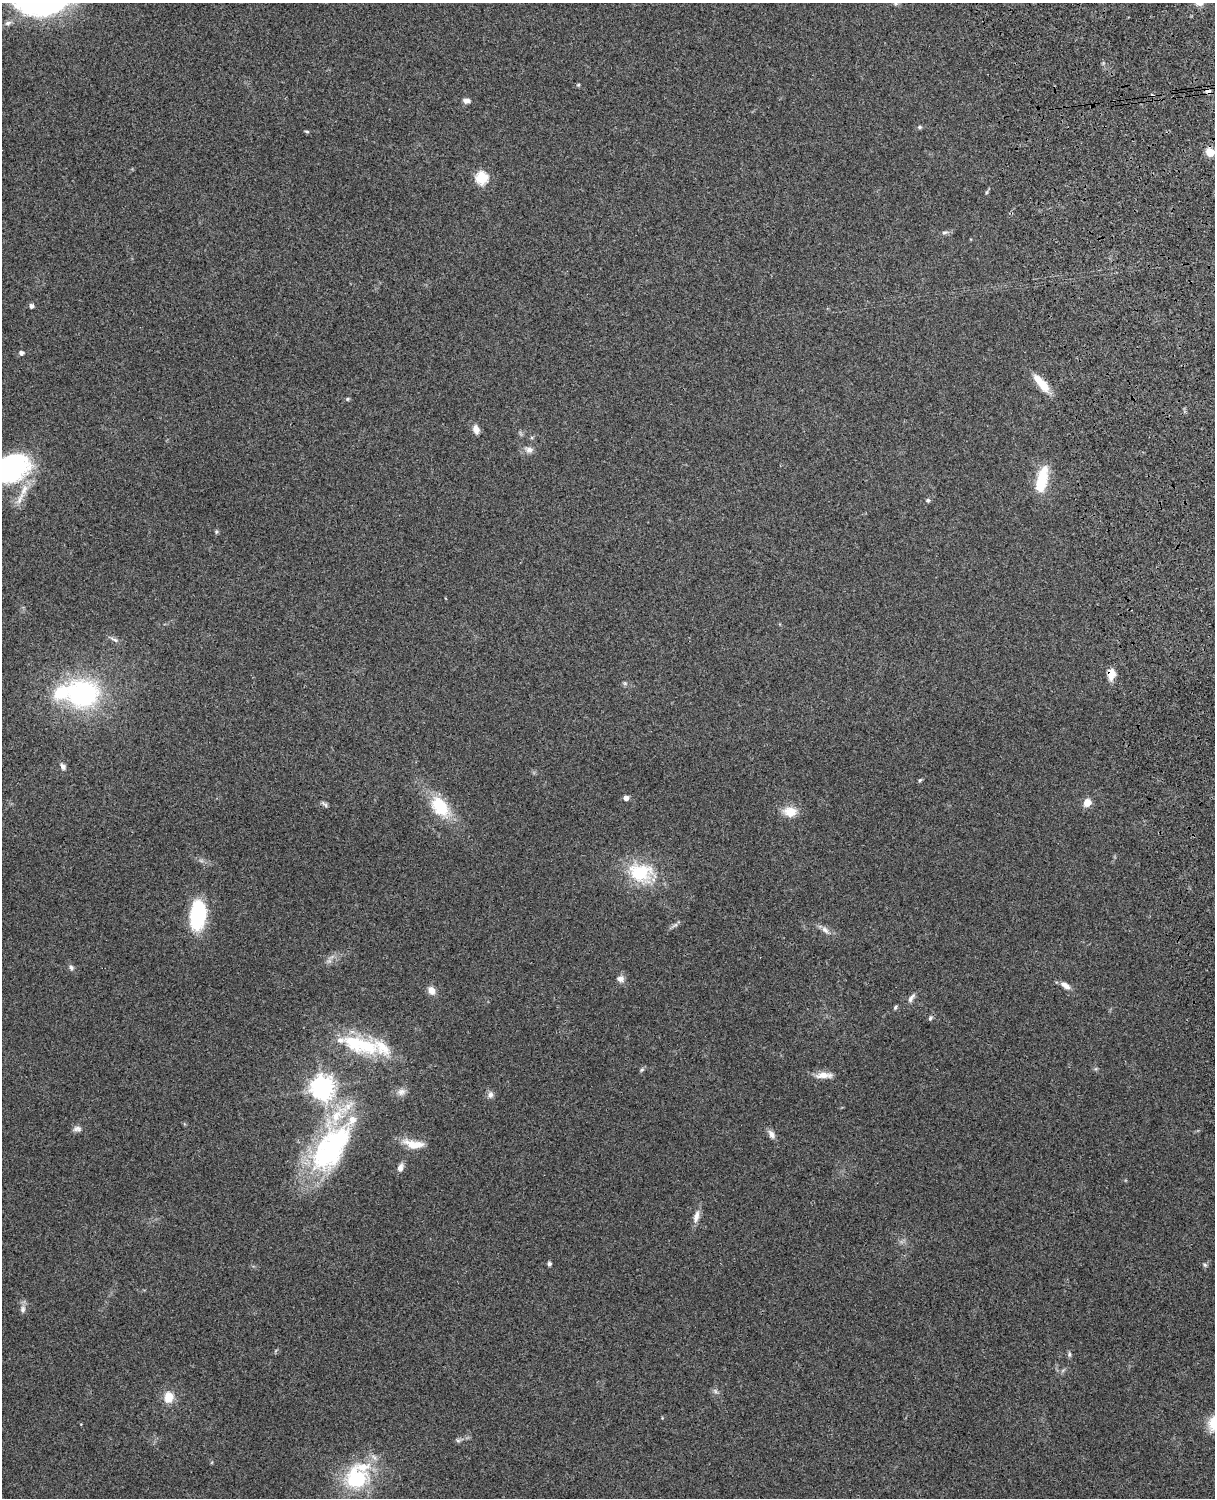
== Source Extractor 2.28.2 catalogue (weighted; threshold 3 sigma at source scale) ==
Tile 6 of 4 x 3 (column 2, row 2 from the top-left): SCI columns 1331-2543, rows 1660-3155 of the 5089 x 4927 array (HDU 1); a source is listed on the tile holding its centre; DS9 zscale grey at full resolution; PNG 1217 x 1500 px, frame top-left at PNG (2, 3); no overlay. Shown black and unused: <1% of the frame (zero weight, under 3 of 4 exposures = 6% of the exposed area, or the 3 px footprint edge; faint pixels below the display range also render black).
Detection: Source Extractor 2.28.2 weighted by HDU 2 'WHT'; one run over the whole footprint, this tile lists its part. Background 0.271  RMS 0.0089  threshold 0.0401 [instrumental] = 3 sigma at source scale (4.5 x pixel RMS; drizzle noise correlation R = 1.50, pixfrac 1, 0.05/0.05 arcsec/px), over >= 5 px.
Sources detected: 69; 2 cosmic-ray / hot-pixel residue — not listed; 7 inside a brighter listed object's ellipse — not listed separately; the other 60 listed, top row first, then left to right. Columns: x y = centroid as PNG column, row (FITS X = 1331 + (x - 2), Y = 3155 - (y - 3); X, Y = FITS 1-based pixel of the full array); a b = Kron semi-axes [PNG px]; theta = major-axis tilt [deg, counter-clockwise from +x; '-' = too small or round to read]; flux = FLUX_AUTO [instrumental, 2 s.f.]
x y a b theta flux
8 23 9 5 16 2.8
578 85 5 4 - 0.98
467 101 9 6 2 3.8
919 127 6 5 - 1.6
307 131 6 3 -9 1.1
1210 152 5 5 - 32
482 178 6 6 - 81
945 232 10 4 5 2.1
31 306 5 4 - 3.3
21 353 5 4 - 3.2
1042 384 25 9 -50 18
347 399 5 4 - 1.3
476 429 11 7 -74 5.9
529 450 11 8 -18 4.2
12 468 38 27 36 110
1042 479 33 12 78 28
928 500 6 5 - 1.4
216 532 6 4 49 1.2
115 640 12 5 -23 2.8
1111 674 15 9 86 8.1
625 683 6 4 18 1.4
83 694 30 27 -1 140
63 766 9 6 -62 2.9
920 780 6 4 44 1.1
626 798 5 4 - 4.5
1087 802 6 5 - 13
324 804 11 4 -37 1.9
440 807 28 18 -52 35
790 812 17 12 -4 13
640 872 32 26 -2 46
198 915 24 12 85 89
675 925 7 4 18 2
825 930 12 7 -41 4.5
71 967 7 6 - 2.1
620 979 10 8 1 4.2
1065 985 13 7 -35 5.6
431 990 10 7 -67 6.6
911 998 14 6 53 3.5
895 1007 6 4 52 1.5
930 1018 6 5 - 1.6
354 1043 46 25 -17 51
642 1070 7 5 31 1.5
824 1075 24 7 2 8.3
322 1088 8 8 - 650
401 1092 12 9 20 5
490 1095 8 7 - 3.7
77 1129 11 7 7 3.4
771 1134 12 7 -60 4.4
414 1144 28 10 -10 14
331 1148 72 35 56 150
400 1168 10 7 75 4.7
696 1216 18 7 78 6.1
549 1264 4 4 - 2.6
1205 1265 6 5 - 1.6
23 1309 10 7 82 3.4
1069 1354 7 4 72 1.7
715 1391 7 4 -71 1.8
169 1397 11 9 88 14
458 1440 7 4 -1 1.7
356 1479 27 27 - 64
Overlapping masked pixels (flux is a lower limit): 1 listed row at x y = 1111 674
Isophote crosses this tile's border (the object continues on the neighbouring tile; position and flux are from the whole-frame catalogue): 2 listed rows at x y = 1210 152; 12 468